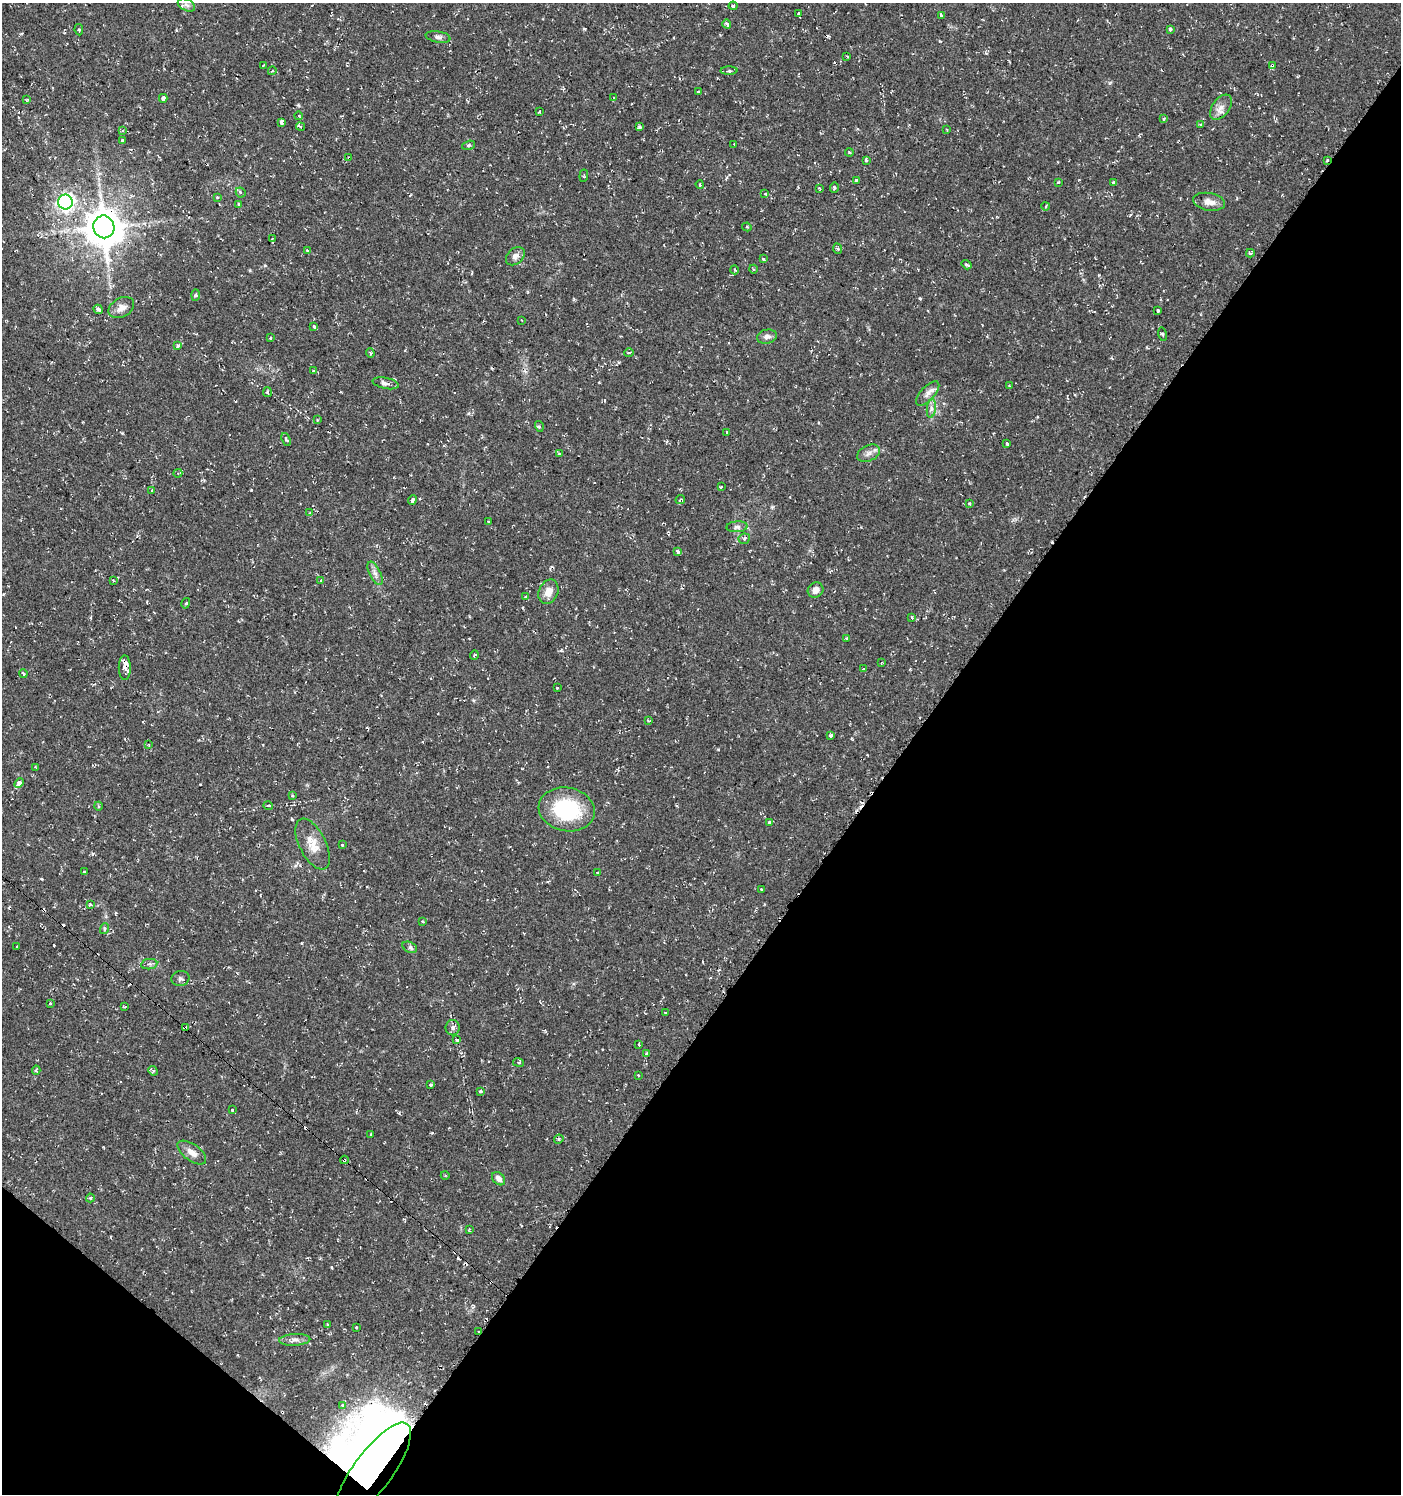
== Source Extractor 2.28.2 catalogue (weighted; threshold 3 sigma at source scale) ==
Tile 15 of 4 x 4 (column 3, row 4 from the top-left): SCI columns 3043-4441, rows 1-1492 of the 6013 x 5974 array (HDU 1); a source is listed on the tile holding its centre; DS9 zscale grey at full resolution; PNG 1403 x 1496 px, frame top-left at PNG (2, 3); each listed source drawn as its Kron ellipse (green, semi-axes under 4 px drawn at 4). Shown black and unused: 38% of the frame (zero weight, under 2 of 3 exposures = <1% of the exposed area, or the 3 px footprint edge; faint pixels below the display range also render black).
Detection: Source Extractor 2.28.2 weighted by HDU 2 'WHT'; one run over the whole footprint, this tile lists its part. Background 0.0374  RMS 0.004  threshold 0.018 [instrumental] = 3 sigma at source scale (4.5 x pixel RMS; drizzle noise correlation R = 1.50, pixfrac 1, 0.0396/0.0396 arcsec/px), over >= 5 px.
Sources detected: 197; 6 inside a brighter object's white glare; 28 cosmic-ray / hot-pixel residue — neither listed nor drawn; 2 inside a brighter listed object's ellipse — not listed separately; the other 161 listed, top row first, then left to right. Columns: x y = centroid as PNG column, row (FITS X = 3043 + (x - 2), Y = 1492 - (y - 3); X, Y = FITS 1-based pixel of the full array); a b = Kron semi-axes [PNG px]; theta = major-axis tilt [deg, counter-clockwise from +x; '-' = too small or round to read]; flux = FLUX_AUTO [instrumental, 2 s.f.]
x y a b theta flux
186 5 9 5 -26 1.3
733 6 4 3 - 0.76
798 13 3 3 - 1.4
941 15 4 3 - 0.63
727 24 4 3 - 1.6
1170 29 3 3 - 2.5
79 30 6 2 -82 0.45
438 37 12 5 -10 1.3
847 56 3 2 - 0.53
1272 65 4 3 - 1
263 66 3 2 - 0.49
272 71 4 3 - 0.44
729 71 8 3 1 0.82
698 92 3 3 - 0.55
163 98 4 4 - 3
614 98 3 2 - 0.37
26 100 4 3 - 0.35
1221 107 14 8 54 2.8
540 112 3 3 - 1.7
299 116 4 3 - 0.37
1164 118 4 2 - 0.41
281 122 4 3 - 5.3
1200 124 3 3 - 0.45
300 127 4 3 - 0.96
639 127 4 3 - 1.6
123 130 4 3 - 0.34
947 130 3 2 - 0.3
122 140 3 3 - 2.1
734 144 2 2 - 0.31
468 145 6 4 20 0.63
849 152 4 3 - 0.41
349 158 3 3 - 0.65
866 160 4 3 - 0.85
1327 160 3 3 - 0.46
584 176 6 2 85 0.35
856 180 3 3 - 1.1
1058 182 3 2 - 0.42
1114 182 4 3 - 0.87
700 184 4 3 - 0.52
834 188 5 3 - 0.53
819 189 3 2 - 0.48
241 193 5 4 - 1.2
765 194 3 3 - 0.56
218 198 4 3 - 0.37
65 202 7 7 - 120
1209 202 16 9 -10 3.1
239 204 4 3 - 0.61
1046 206 4 3 - 0.33
104 227 11 10 - 1000
747 227 5 3 - 0.43
272 239 4 2 - 0.34
838 249 5 3 - 0.57
307 250 4 3 - 0.73
1250 253 4 3 - 0.96
515 256 10 7 43 2.1
763 259 4 3 - 1.3
967 265 5 3 - 1.1
753 269 4 3 - 0.41
735 270 4 3 - 0.44
196 295 6 4 88 0.51
121 308 13 9 29 2.8
98 309 5 3 - 1.8
1158 310 3 3 - 1
522 320 3 2 - 0.39
314 327 4 3 - 2
1163 334 7 3 -76 0.48
767 337 10 7 12 1.6
270 338 3 2 - 0.35
178 346 3 3 - 1.6
370 353 4 3 - 0.47
629 353 5 3 - 0.56
314 371 3 3 - 0.69
386 383 13 5 -12 1.8
1009 386 3 3 - 0.33
267 392 5 4 - 0.64
928 393 15 7 47 2.3
931 408 9 4 83 1.3
317 420 3 3 - 0.29
539 426 5 3 - 0.56
727 432 3 3 - 1.4
286 439 7 4 -70 0.92
1007 443 3 3 - 1.4
869 453 12 7 25 2
559 454 4 3 - 0.58
178 473 4 3 - 0.44
721 487 3 2 - 0.45
152 490 4 2 - 0.28
680 499 5 3 - 0.93
412 500 5 3 - 1.2
969 504 3 3 - 0.35
310 513 4 3 - 0.42
489 521 3 3 - 0.59
737 527 10 5 3 1.3
744 539 6 5 - 0.73
677 552 4 3 - 1.2
375 573 13 5 -64 1.7
113 580 4 3 - 0.44
320 581 3 3 - 4.5
816 590 8 7 - 2.7
548 592 13 9 66 3.9
525 597 4 2 - 0.4
186 603 5 3 - 0.49
912 618 3 3 - 2.1
846 639 3 3 - 0.48
474 655 5 3 - 0.35
882 663 4 2 - 0.29
125 668 12 6 90 2
863 669 3 2 - 0.66
23 674 4 3 - 0.62
557 688 3 3 - 0.81
648 721 3 3 - 0.4
830 736 3 3 - 1.1
149 745 3 2 - 0.37
36 768 3 2 - 0.4
19 783 5 4 - 7.7
292 796 4 3 - 0.43
268 805 5 3 - 0.41
98 806 4 3 - 0.42
567 809 28 22 -11 29
770 823 3 3 - 2.5
313 844 28 13 -63 6.4
342 845 3 3 - 1.1
84 872 4 2 - 0.86
598 872 3 3 - 1.1
761 889 3 2 - 0.45
90 904 3 3 - 0.64
422 921 3 3 - 0.44
104 929 5 3 - 0.52
16 947 3 3 - 1.2
410 947 8 5 -26 1.1
149 964 8 5 8 1
180 979 9 7 19 1.2
50 1003 3 2 - 0.46
125 1006 3 2 - 0.46
665 1012 3 2 - 0.41
185 1028 4 3 - 2.3
453 1028 7 7 - 1.3
457 1040 3 3 - 1.1
639 1045 3 2 - 0.34
646 1054 3 3 - 1.1
518 1063 5 3 - 0.46
36 1070 4 3 - 0.87
153 1071 5 4 - 0.74
639 1075 3 2 - 0.61
431 1085 3 3 - 0.57
480 1091 4 3 - 0.56
232 1110 3 3 - 1.3
371 1134 3 2 - 0.39
559 1139 5 4 - 0.52
192 1152 16 8 -36 3.2
344 1160 4 3 - 0.6
445 1175 4 3 - 0.35
499 1179 7 5 -48 2
90 1198 4 4 - 0.49
469 1229 3 2 - 0.52
327 1324 2 2 - 0.35
356 1327 3 2 - 0.67
478 1331 3 3 - 1.1
295 1340 15 6 3 2
342 1405 3 3 - 0.64
373 1471 58 19 54 97
Overlapping masked pixels (flux is a lower limit): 7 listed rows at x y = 1272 65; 349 158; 1327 160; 185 1028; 344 1160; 478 1331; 373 1471
Unlisted compact peaks at least as high as the median listed source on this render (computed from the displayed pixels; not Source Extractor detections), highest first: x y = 584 29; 920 298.